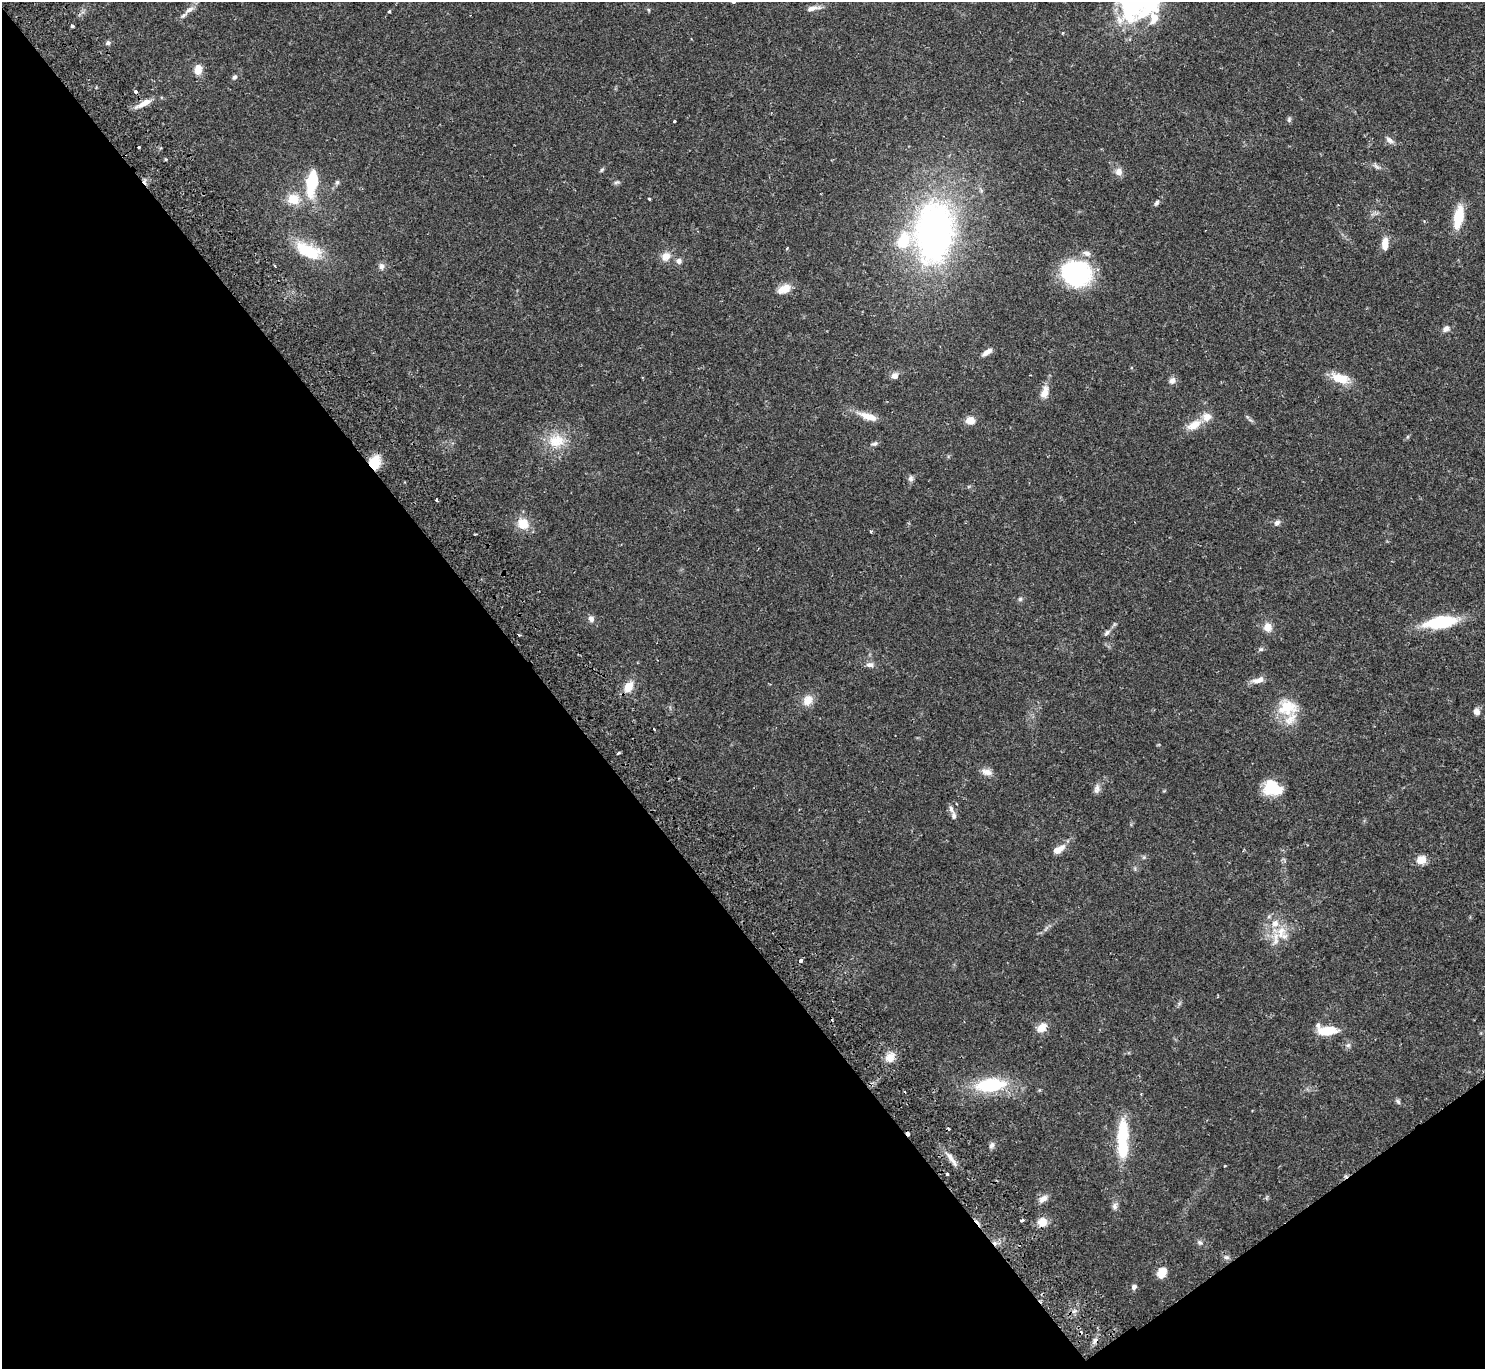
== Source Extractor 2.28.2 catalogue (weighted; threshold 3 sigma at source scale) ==
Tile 14 of 4 x 4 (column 2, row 4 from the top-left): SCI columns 1532-3014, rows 201-1567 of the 6031 x 6007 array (HDU 1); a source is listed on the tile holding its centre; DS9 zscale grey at full resolution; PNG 1487 x 1371 px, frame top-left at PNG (2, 2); no overlay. Shown black and unused: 40% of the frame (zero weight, under 2 of 3 exposures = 3% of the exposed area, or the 3 px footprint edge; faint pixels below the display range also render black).
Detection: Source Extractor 2.28.2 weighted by HDU 2 'WHT'; one run over the whole footprint, this tile lists its part. Background 0.0994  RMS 0.0061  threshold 0.0275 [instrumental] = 3 sigma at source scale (4.5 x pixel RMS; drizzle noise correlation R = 1.50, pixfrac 1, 0.05/0.05 arcsec/px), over >= 5 px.
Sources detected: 110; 1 inside a brighter object's white glare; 6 cosmic-ray / hot-pixel residue — not listed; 7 inside a brighter listed object's ellipse — not listed separately; the other 96 listed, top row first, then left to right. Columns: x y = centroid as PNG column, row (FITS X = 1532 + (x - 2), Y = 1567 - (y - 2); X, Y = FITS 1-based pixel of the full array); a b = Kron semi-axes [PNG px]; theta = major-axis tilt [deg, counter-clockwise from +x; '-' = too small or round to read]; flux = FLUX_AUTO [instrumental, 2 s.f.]
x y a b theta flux
733 2 5 3 - 0.61
1125 2 61 22 -75 38
812 8 20 6 11 3.9
189 9 15 6 33 3.8
649 10 6 3 -71 0.66
389 12 4 3 - 0.97
1154 18 41 29 -45 25
72 26 3 3 - 1.6
108 43 6 5 - 1.7
198 69 12 9 82 6.2
235 77 7 6 - 1.3
136 91 3 3 - 3.1
144 103 19 7 29 5.9
1289 119 7 5 71 1.1
674 121 3 3 - 1.1
1389 140 12 6 -38 2.5
139 147 3 3 - 1
1377 167 11 4 -40 1.7
602 170 6 4 59 0.9
1119 171 9 9 - 3.8
312 182 29 12 82 27
337 182 7 5 88 1.2
616 182 8 5 18 1.2
293 199 15 13 -18 11
649 199 3 3 - 1.8
1157 203 8 5 59 1.4
1459 217 20 8 79 22
934 232 60 37 85 220
1385 244 12 6 89 7.7
787 248 3 3 - 0.87
308 250 38 17 -23 23
666 256 12 10 51 5.3
679 261 8 7 - 2.4
275 266 4 2 - 0.5
381 266 9 6 -77 2.3
1076 273 32 27 -12 59
784 289 16 9 24 7.5
1446 329 9 7 31 2.7
987 352 14 6 34 3.4
895 376 7 7 - 3.6
1340 378 24 12 -17 11
1172 380 9 8 - 2.8
1045 392 16 8 76 6
868 416 24 8 -18 8.7
970 421 9 8 - 6.6
1194 425 20 10 28 8.1
556 441 24 18 8 16
875 443 9 5 19 1.5
374 463 13 9 73 19
911 479 8 7 - 1.9
437 500 4 2 - 0.78
1277 523 9 7 43 2.1
523 524 14 13 - 9.9
870 531 4 3 - 0.9
1020 599 6 5 - 1.1
591 619 8 7 - 2.4
1440 622 27 10 9 41
1268 627 10 9 - 5.5
1107 633 9 5 51 1.8
1261 649 7 5 28 1.2
870 665 11 7 -4 2.7
1258 680 16 7 13 4.8
628 687 12 9 58 8.7
808 700 13 11 54 6.8
1287 707 27 21 6 18
1476 711 8 7 - 3.1
654 729 3 2 - 0.95
618 753 4 3 - 0.79
987 772 14 8 -12 4
1272 788 19 15 -14 20
1097 789 14 7 80 2.7
951 809 10 6 -75 2
1058 849 15 7 28 6.8
1421 860 10 8 20 7.3
1281 932 20 12 78 11
800 961 4 3 - 4.3
1042 1027 13 9 42 6
1327 1031 23 9 3 13
1348 1045 7 5 44 1.5
890 1057 11 9 49 6.8
990 1085 35 15 6 36
1398 1102 8 5 -63 1.2
908 1133 4 3 - 5.2
1122 1136 35 12 85 30
992 1145 9 6 57 1.9
950 1157 17 6 -58 4.5
947 1174 3 3 - 0.9
1043 1199 12 7 34 3.8
1114 1206 9 7 -82 2.2
1022 1220 4 3 - 2.7
1042 1222 11 9 24 6.5
1200 1242 7 6 - 1.4
1226 1257 8 6 -1 1.6
1161 1273 6 5 - 28
1134 1287 5 5 - 2.5
1074 1311 7 4 18 1.5
Overlapping masked pixels (flux is a lower limit): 2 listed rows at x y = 374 463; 908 1133
Isophote crosses this tile's border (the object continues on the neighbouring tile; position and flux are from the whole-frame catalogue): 1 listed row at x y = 1125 2